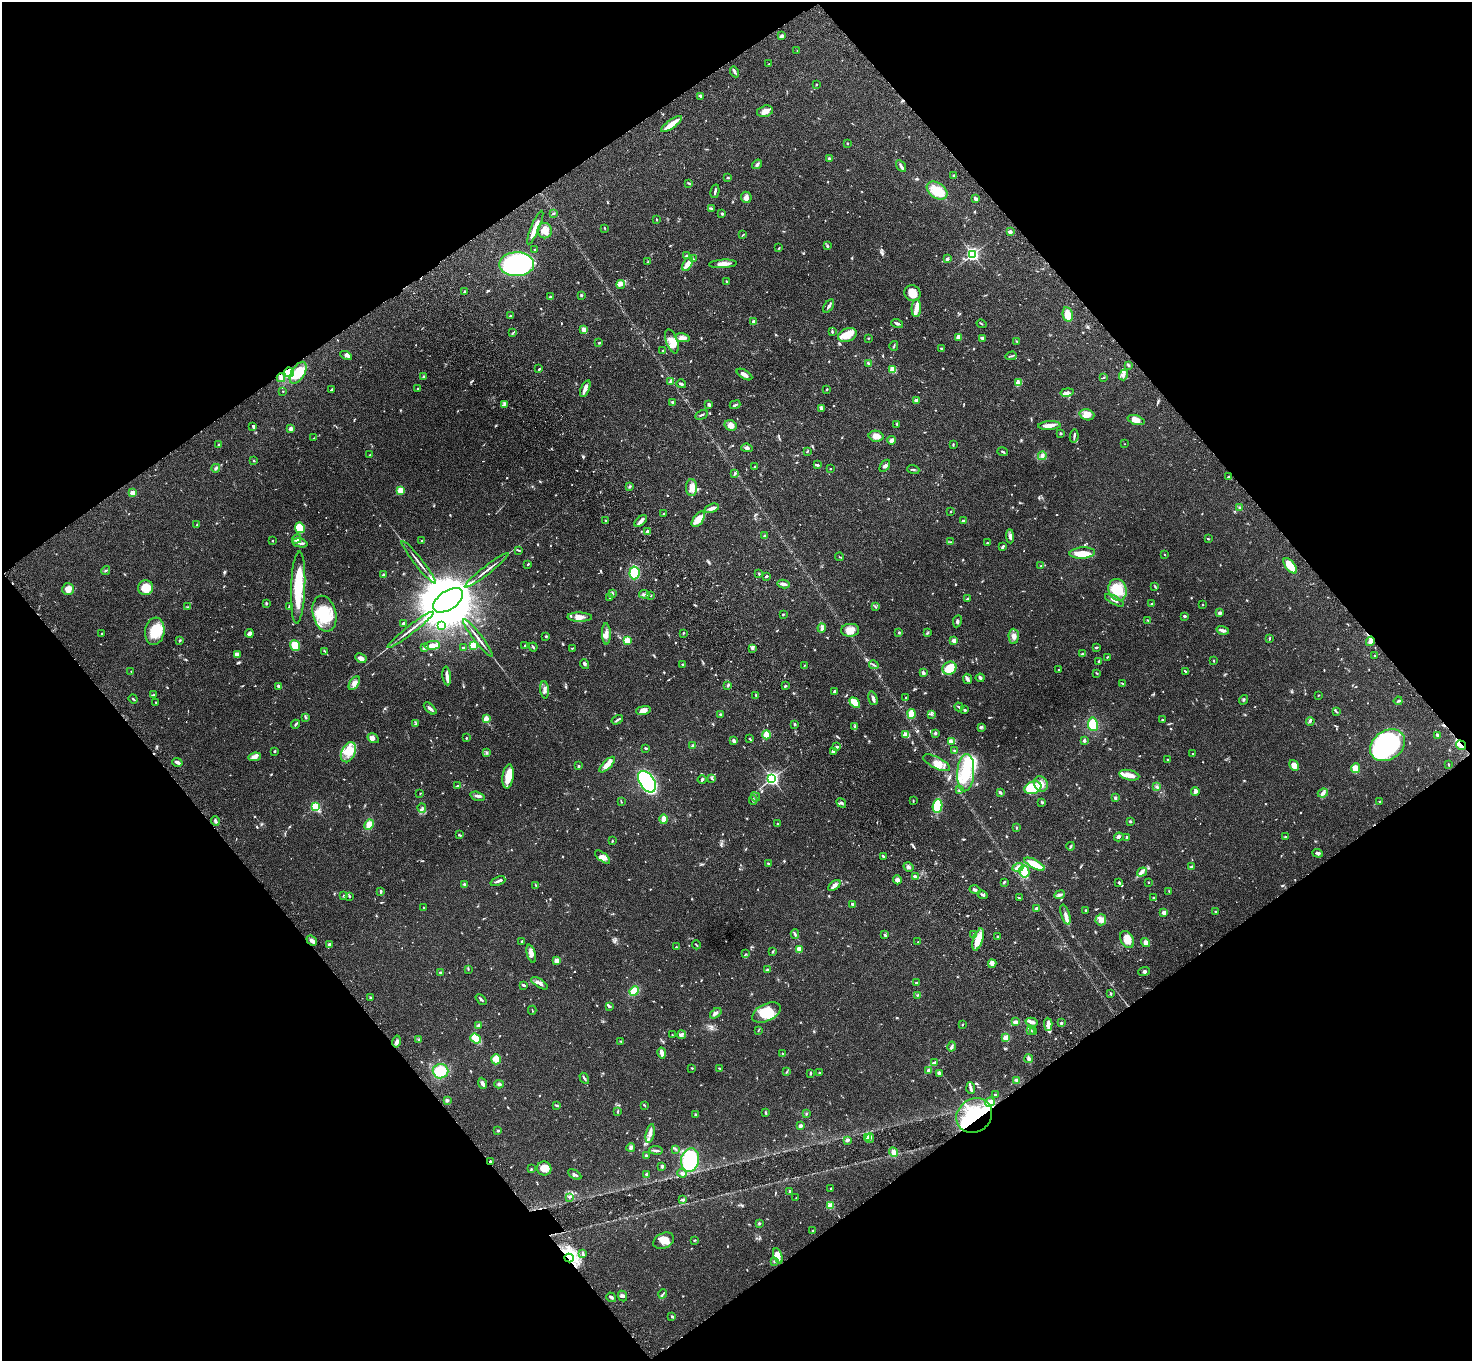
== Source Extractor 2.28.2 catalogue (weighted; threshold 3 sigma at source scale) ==
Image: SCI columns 103-5979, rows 241-5674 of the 6087 x 6054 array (HDU 1 of 3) = the unmasked area's bounding box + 8 px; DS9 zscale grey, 4 x 4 block average (1 PNG px = mean of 4 x 4 image px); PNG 1474 x 1363 px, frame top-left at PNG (2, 2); each listed source drawn as its Kron ellipse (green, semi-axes under 4 px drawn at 4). Shown black and unused: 49% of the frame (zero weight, under 3 of 4 exposures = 6% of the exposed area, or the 3 px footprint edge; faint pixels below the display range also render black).
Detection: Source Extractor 2.28.2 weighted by HDU 2 'WHT'. Background 0.0576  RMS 0.0056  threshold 0.0253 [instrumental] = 3 sigma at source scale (4.5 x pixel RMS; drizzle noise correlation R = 1.50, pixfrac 1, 0.05/0.05 arcsec/px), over >= 5 px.
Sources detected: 1014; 5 too faint to see at this stretch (4 x 4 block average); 10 inside a brighter object's white glare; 4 cosmic-ray / hot-pixel residue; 1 long thin detection or spike segment (spike, bleed or trail) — neither listed nor drawn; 19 coinciding with a brighter row at this scale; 78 inside a brighter listed object's ellipse — not listed separately; of the other 897, all 500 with FLUX_AUTO >= 2.09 (the completeness limit of this list) listed and drawn (397 fainter detections not listed), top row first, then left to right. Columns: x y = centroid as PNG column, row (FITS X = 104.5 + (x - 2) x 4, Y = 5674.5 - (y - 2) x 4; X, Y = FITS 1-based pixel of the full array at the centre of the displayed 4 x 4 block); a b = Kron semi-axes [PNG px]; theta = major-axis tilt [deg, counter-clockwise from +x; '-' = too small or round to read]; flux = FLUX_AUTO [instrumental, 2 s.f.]
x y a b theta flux
782 36 3 2 - 15
797 51 2 2 - 2.3
769 64 3 2 - 2.2
734 72 5 2 - 5.9
817 84 2 2 - 2.1
700 96 3 2 - 4
765 111 8 5 14 19
671 124 12 3 35 54
847 143 2 2 - 6.9
829 158 2 2 - 6.7
757 164 5 3 - 6.8
901 166 6 2 -59 9.5
953 176 3 2 - 2.7
728 177 3 2 - 3.2
689 183 3 2 - 2.9
715 191 7 2 78 6.3
937 191 11 7 -34 67
746 197 5 5 - 13
975 199 4 2 - 8.8
712 208 3 2 - 2.6
553 213 3 2 - 3.8
722 214 3 2 - 4.7
657 219 2 2 - 3.1
535 228 18 2 67 37
605 228 3 2 - 2.4
545 231 8 7 - 24
1010 232 2 2 - 43
743 235 3 2 - 2.9
827 246 3 2 - 3.9
779 248 2 2 - 3.3
535 250 2 2 - 2.9
972 254 2 2 - 690
686 256 3 2 - 6.1
693 259 2 2 - 2.7
947 259 4 3 - 5.2
648 262 3 2 - 2.1
517 264 17 12 1 660
688 264 7 4 60 25
723 264 14 3 4 24
726 282 3 2 - 3
621 285 4 3 - 7
464 292 3 3 - 3.2
912 293 8 7 - 44
581 295 4 3 - 3.7
550 297 4 2 - 3.9
829 306 7 2 56 8.9
916 308 9 5 87 18
1068 315 7 5 -79 47
510 316 2 2 - 3
754 322 2 2 - 32
897 323 6 2 -16 7.7
981 324 5 2 - 3
584 329 3 3 - 14
832 332 4 2 - 4.3
513 333 3 2 - 2.6
847 335 9 6 20 29
958 337 3 2 - 16
682 338 8 4 -9 17
868 338 2 2 - 2.4
982 338 4 2 - 7.2
672 341 12 5 -70 33
1017 341 3 2 - 2.4
599 343 3 2 - 3.9
894 346 5 2 - 3.6
941 348 2 2 - 2.6
663 351 3 2 - 3.4
346 355 6 2 -29 6.2
1011 356 5 2 - 3.6
868 363 2 2 - 9
1129 365 3 2 - 3.1
539 369 3 2 - 3
893 369 2 2 - 100
289 372 5 5 - 110
298 373 12 6 58 77
744 375 9 3 -31 18
1124 375 5 3 - 7.7
424 377 2 2 - 15
1103 377 3 2 - 2.6
281 378 4 3 - 6.7
670 381 3 2 - 3.5
1018 383 4 3 - 9
681 384 5 2 - 5.4
418 389 2 2 - 6.6
585 389 9 3 67 17
826 389 2 2 - 3.2
332 390 3 2 - 8
283 391 2 2 - 2.1
1067 392 6 4 12 11
916 401 2 2 - 44
673 402 3 2 - 6.2
504 404 2 2 - 2.4
709 404 4 3 - 6.2
735 405 5 2 - 6.5
821 409 4 2 - 3.7
701 415 6 2 29 4.7
1087 415 7 5 -17 21
1136 420 9 4 -17 26
897 424 3 2 - 2.9
731 425 6 5 - 19
1049 425 11 4 4 21
253 426 3 2 - 5.1
291 428 3 3 - 8
1061 433 2 2 - 17
876 436 7 5 -10 25
1074 436 6 2 79 5.4
314 438 3 2 - 2.6
892 440 4 3 - 13
953 444 3 2 - 3.2
1124 444 2 2 - 2.4
219 445 3 2 - 3.6
747 448 6 3 -7 7.5
807 451 3 2 - 2.5
1003 452 5 2 - 3.7
369 455 2 2 - 2.7
1042 456 4 3 - 5.9
254 460 2 2 - 2.1
817 465 4 2 - 6.6
885 466 7 3 54 8.2
755 467 2 2 - 6.7
216 468 4 2 - 4.7
830 469 2 2 - 4.6
913 469 6 2 -19 4.3
735 473 2 2 - 2.5
1228 477 3 2 - 3.9
630 487 3 2 - 4.3
692 487 8 5 -90 24
400 490 2 2 - 170
132 493 2 2 - 90
712 508 7 2 19 17
1240 508 2 2 - 9.4
951 511 2 2 - 3.8
664 514 2 2 - 10
698 519 9 5 55 39
605 521 3 2 - 3.8
641 521 7 3 41 11
963 521 3 2 - 4.9
197 525 3 2 - 2.6
300 528 5 5 - 70
647 532 3 2 - 10
765 536 2 2 - 4.9
1010 536 7 3 -86 11
297 539 5 3 - 8.2
1208 539 3 2 - 2.9
273 541 2 2 - 5
422 541 2 2 - 12
951 542 4 2 - 3.7
300 543 7 2 -13 8.2
987 543 2 2 - 2.2
1003 547 3 2 - 7
519 550 4 2 - 2.5
1082 553 13 5 3 44
1165 554 2 2 - 2.5
840 557 4 2 - 2.1
419 562 27 2 -52 17
528 564 3 2 - 3.1
1041 566 3 2 - 2.8
1290 566 9 4 -53 50
106 570 4 2 - 3.4
487 570 27 2 38 19
634 573 6 5 - 93
759 574 3 2 - 2.6
384 575 2 2 - 28
767 576 3 2 - 4.4
783 584 6 2 -10 12
1155 586 4 2 - 3.1
298 587 36 7 88 130
146 588 7 7 - 49
68 589 6 6 - 21
1118 590 11 9 -73 77
613 593 3 2 - 3.5
644 594 5 2 - 6.6
651 595 2 2 - 3
610 598 4 2 - 2.9
968 599 3 2 - 2.8
448 600 17 9 34 32000
1114 600 10 2 -29 12
266 603 3 2 - 4.3
1152 604 2 2 - 5
1203 605 2 2 - 4.3
187 607 3 2 - 2.5
289 607 4 2 - 8.7
875 607 3 2 - 2.2
1220 613 3 3 - 7.9
324 614 18 11 -76 110
783 615 3 2 - 2.7
1184 616 2 2 - 8
580 617 12 4 -1 22
1148 620 3 2 - 2.9
957 621 6 2 79 5.3
404 624 2 2 - 12
442 625 2 2 - 15
822 628 4 3 - 6.4
411 630 29 2 38 22
850 630 9 6 3 31
1223 630 6 3 -15 8.7
155 631 14 9 82 76
899 632 2 2 - 3.9
249 633 4 3 - 14
683 633 4 2 - 2.5
927 633 3 2 - 2.4
101 634 2 2 - 2.4
606 634 11 3 -88 15
546 636 2 2 - 4.2
1014 636 7 5 -88 16
478 638 23 2 -52 17
1269 638 3 2 - 2.4
180 640 3 2 - 3.9
627 641 2 2 - 160
954 641 2 2 - 64
1370 641 5 3 - 13
295 645 6 5 - 51
432 645 8 3 5 22
473 645 2 2 - 200
525 646 2 2 - 2.2
533 647 4 2 - 4
1096 647 4 2 - 3.2
424 648 4 2 - 4.3
463 648 2 2 - 3.2
572 648 3 2 - 2.2
752 649 3 2 - 3.2
325 652 3 2 - 2.6
237 654 4 4 - 6.6
1083 654 3 2 - 3.3
1374 655 2 2 - 3.1
1107 657 2 2 - 2.7
361 658 6 3 -27 15
1214 661 2 2 - 2.2
1099 662 4 3 - 5.7
584 664 5 2 - 6.6
683 664 2 2 - 4.4
874 665 5 2 - 4
804 666 3 2 - 2.1
949 668 7 6 - 60
1058 670 2 2 - 2.5
131 671 2 2 - 2.5
1185 671 2 2 - 2.8
923 673 3 2 - 8.9
1097 673 3 2 - 2.6
447 676 9 3 -83 13
980 678 4 3 - 5.9
967 679 5 3 - 8.1
354 683 7 4 59 14
1122 683 4 2 - 2.2
728 685 4 2 - 4.2
278 686 4 3 - 6.2
785 686 3 2 - 3.7
545 690 9 3 -86 12
835 691 3 2 - 8.9
154 695 4 2 - 3.5
756 695 2 2 - 2.8
1318 695 2 2 - 2.6
873 698 7 3 -74 12
906 698 2 2 - 2.6
133 699 4 2 - 3.9
1244 700 5 2 - 3.7
1398 701 4 2 - 4.5
156 702 2 2 - 2.2
855 703 6 3 -45 68
959 707 4 2 - 5
430 708 7 2 -43 10
643 710 7 4 12 22
965 710 4 2 - 3.4
1336 712 4 2 - 3.3
720 714 3 2 - 3.5
912 714 5 4 - 34
932 714 3 2 - 2.4
306 718 3 2 - 3
486 719 4 3 - 24
617 720 6 2 32 6.9
1163 720 3 2 - 3.4
1310 721 4 2 - 4.8
296 724 4 2 - 5.4
416 724 4 2 - 4.7
795 724 2 2 - 4.9
1093 724 7 5 -79 73
855 726 4 2 - 4.6
981 727 3 3 - 4.3
935 733 3 2 - 5.3
767 735 4 4 - 47
906 735 2 2 - 130
1437 735 3 2 - 4.7
373 738 6 4 -32 13
466 738 2 2 - 2.2
749 738 2 2 - 2.7
733 741 3 2 - 11
952 741 4 3 - 8.7
1084 741 2 2 - 7.2
1388 745 19 14 35 720
1461 745 5 2 - 9.1
693 746 2 2 - 13
837 747 4 2 - 5.9
646 748 4 2 - 2.9
275 751 2 2 - 5.1
833 751 3 2 - 9
954 751 3 2 - 3.7
348 752 10 6 66 37
487 753 3 3 - 4.9
1193 754 2 2 - 4.7
255 757 6 4 8 12
1167 759 2 2 - 4.3
177 762 5 3 - 10
937 763 14 5 -27 34
1448 764 3 2 - 2.4
607 765 10 4 45 26
1294 765 6 4 -58 22
578 766 3 2 - 5.4
1356 768 5 4 - 35
966 773 19 8 86 140
1129 775 10 5 -12 28
508 776 12 5 82 49
772 778 3 2 - 760
702 779 4 2 - 6.2
712 779 4 2 - 2.4
647 782 12 7 -56 530
1041 784 8 6 -66 32
457 786 3 2 - 3.3
1157 787 4 2 - 4
1033 788 9 6 21 130
960 790 4 2 - 3.9
1000 792 4 2 - 5.3
1195 792 4 3 - 7.2
420 793 2 2 - 2.8
1323 793 5 3 - 8.5
478 796 7 2 -17 9.7
755 797 5 2 - 4.1
1115 798 3 2 - 4.9
753 800 4 2 - 5.7
913 801 3 2 - 2.1
1379 801 2 2 - 2.5
621 802 3 2 - 2.6
1042 802 3 2 - 3.8
841 803 5 2 - 5.6
938 806 7 4 82 85
315 807 2 2 - 290
422 808 5 2 - 3.8
664 819 5 3 - 22
215 821 5 2 - 5.7
1130 821 3 2 - 4.6
778 824 2 2 - 3.2
369 825 5 4 - 23
1016 827 3 2 - 2.3
460 835 4 2 - 3.8
1119 837 5 3 - 5.9
1127 837 3 2 - 4.1
1285 837 3 2 - 2.4
612 841 3 2 - 2.5
1071 846 4 2 - 5.1
1318 853 5 3 - 7.9
883 856 4 2 - 5.5
603 857 9 4 -41 16
768 863 3 2 - 3
1034 864 11 4 -28 55
908 867 5 4 - 9.8
1018 867 5 2 - 20
1191 867 3 2 - 7.1
1024 871 6 5 - 36
1142 872 5 3 - 8.9
916 877 4 3 - 9.6
897 880 4 3 - 12
498 881 8 2 22 7.9
1004 882 4 2 - 3.7
1119 882 3 2 - 3.7
1148 882 2 2 - 6.4
464 884 3 2 - 4.4
536 885 3 2 - 3
834 885 7 3 39 10
975 890 5 3 - 6.7
381 891 4 2 - 4.7
1169 891 3 2 - 2.3
982 895 5 2 - 6.2
1059 895 5 2 - 6.6
344 896 3 2 - 2.5
350 896 4 2 - 2.4
1020 898 3 2 - 2.3
1153 898 2 2 - 6
853 904 2 2 - 29
424 908 2 2 - 2.1
1037 908 2 2 - 7.8
1086 910 2 2 - 7.1
1215 911 2 2 - 4.3
1164 913 3 3 - 12
1065 915 10 3 -72 13
1101 920 6 5 - 18
795 934 5 2 - 5.3
884 934 3 2 - 2.5
973 934 2 2 - 3.7
998 937 3 2 - 4.5
1127 939 9 6 -61 35
978 940 11 5 72 57
312 941 6 3 -39 17
522 941 3 2 - 3
918 942 2 2 - 2.8
1146 943 5 4 - 12
330 944 4 3 - 4.6
696 945 4 2 - 2.8
676 947 2 2 - 6.1
799 949 4 3 - 18
773 951 3 2 - 2.5
531 954 9 4 -74 16
746 954 3 2 - 2.3
557 960 2 2 - 70
992 964 4 4 - 14
468 969 3 2 - 2.6
767 970 3 2 - 4.1
1144 971 6 2 22 5.8
441 973 2 2 - 6.4
539 983 9 3 -32 13
916 983 2 2 - 17
524 985 4 2 - 5.3
634 991 5 4 - 41
1110 994 2 2 - 4.4
917 995 3 2 - 3.3
370 998 3 2 - 4.3
481 999 6 2 -41 4.7
609 1006 3 2 - 6.7
532 1010 4 2 - 2.6
766 1012 15 8 26 72
716 1013 6 2 37 7.7
1015 1022 3 2 - 16
1031 1022 6 3 -14 20
1061 1023 2 2 - 5.4
962 1024 2 2 - 2.5
1048 1024 6 3 -87 24
479 1025 4 2 - 7.3
758 1030 4 2 - 2.2
1031 1030 2 2 - 3.7
1033 1032 2 2 - 2.9
672 1035 2 2 - 2.2
682 1035 4 3 - 7.5
476 1038 5 4 - 41
1006 1038 2 2 - 58
419 1040 2 2 - 2.2
397 1041 6 3 77 10
621 1041 3 2 - 3.3
952 1047 5 2 - 6.6
662 1053 6 2 -78 18
782 1053 2 2 - 2.1
496 1059 5 4 - 20
1029 1059 4 3 - 8.1
935 1062 2 2 - 2.6
692 1068 2 2 - 2.5
720 1068 3 2 - 2.1
440 1071 8 7 - 80
928 1071 4 3 - 8.1
787 1072 4 2 - 2.9
810 1073 4 2 - 3.3
819 1073 2 2 - 3.8
939 1074 4 2 - 3.8
584 1078 6 2 -60 6.1
1016 1080 3 2 - 2.7
482 1083 6 3 -68 12
499 1084 5 3 - 5.5
971 1088 6 3 -85 7.1
995 1095 3 2 - 2.8
447 1100 3 2 - 4.4
990 1102 5 3 - 13
557 1105 4 2 - 2.9
644 1105 4 2 - 3
618 1111 3 2 - 2.6
766 1113 3 2 - 4.9
806 1113 2 2 - 2.4
696 1114 4 2 - 3.5
974 1115 19 16 38 300
800 1126 3 2 - 9.4
498 1131 3 3 - 3.1
650 1133 10 3 79 14
867 1137 3 2 - 23
870 1138 5 3 - 6.7
847 1140 3 2 - 11
631 1147 4 3 - 6.7
675 1149 3 2 - 3.7
656 1150 7 2 -8 9.1
894 1152 5 4 - 23
646 1156 2 2 - 23
690 1160 12 9 81 420
490 1162 3 2 - 5.3
662 1166 3 2 - 5.1
544 1168 7 7 - 35
531 1169 3 2 - 2.2
682 1173 4 3 - 7.3
575 1174 7 2 -30 7.2
646 1174 3 2 - 6.4
831 1188 3 2 - 2.2
790 1191 3 2 - 5.8
569 1197 4 2 - 3.5
796 1198 2 2 - 3.4
682 1200 4 3 - 6.1
830 1206 2 2 - 150
759 1223 2 2 - 3.6
813 1231 2 2 - 3.2
695 1240 2 2 - 3
664 1241 11 7 24 33
583 1254 4 3 - 5.2
778 1256 8 4 -71 16
569 1258 4 2 - 12
774 1261 2 2 - 2.9
663 1294 5 2 - 3.6
623 1296 5 2 - 5.2
611 1297 5 3 - 7.3
672 1316 3 2 - 4.2
Overlapping masked pixels (flux is a lower limit): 5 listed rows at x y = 289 372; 1461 745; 974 1115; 490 1162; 569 1258
Diffuse or blended objects may show on this block-average render without a row.